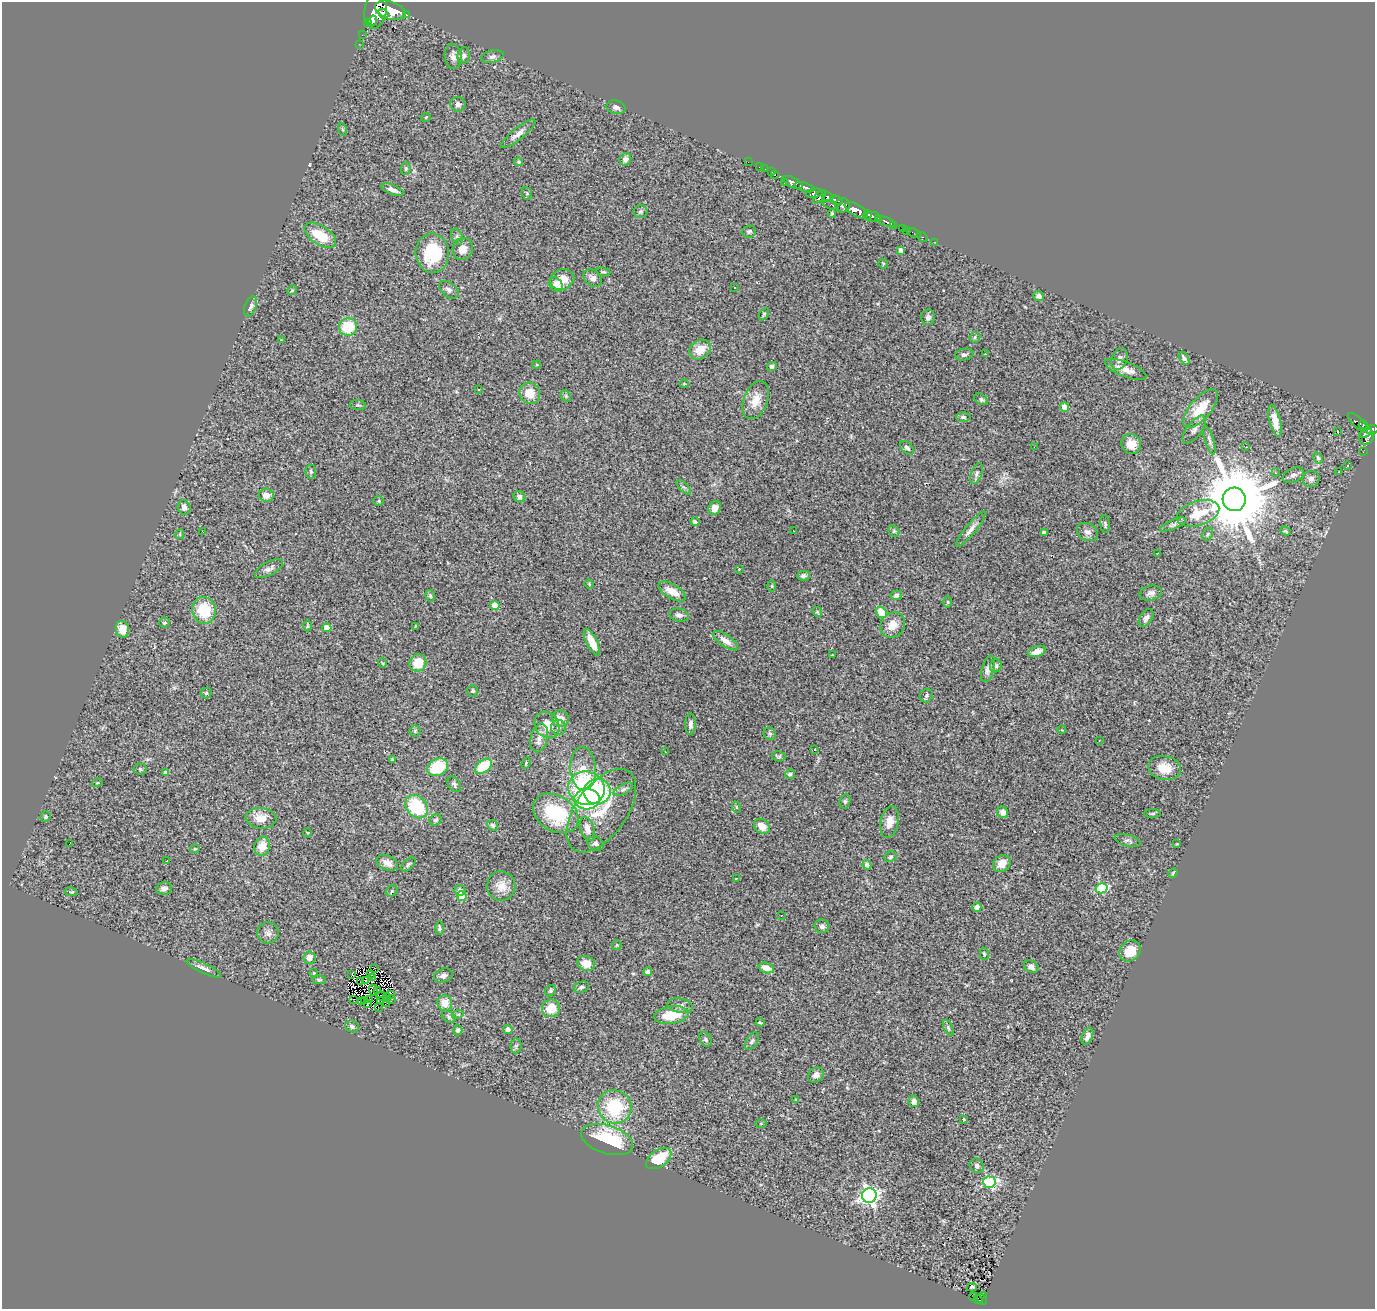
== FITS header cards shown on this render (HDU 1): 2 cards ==
NAXIS1  =                 1373
NAXIS2  =                 1307

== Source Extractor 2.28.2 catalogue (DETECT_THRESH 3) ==
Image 1373 x 1307 px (HDU 1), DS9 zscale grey, 1 PNG px = 1 image px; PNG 1377 x 1311 px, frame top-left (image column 1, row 1307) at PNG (2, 2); each listed source drawn as its Kron ellipse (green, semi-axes under 4 px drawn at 4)
Background 1.17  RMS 0.067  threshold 0.2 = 3 sigma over >= 5 px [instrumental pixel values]
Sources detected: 300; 4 with non-positive FLUX_AUTO (blend fragments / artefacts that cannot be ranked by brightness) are neither listed nor drawn; the other 296 listed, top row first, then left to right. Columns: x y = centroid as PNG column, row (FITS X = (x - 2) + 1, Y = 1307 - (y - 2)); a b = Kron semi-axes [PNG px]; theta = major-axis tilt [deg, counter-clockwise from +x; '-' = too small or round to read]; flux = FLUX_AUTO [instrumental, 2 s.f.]
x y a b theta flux
376 10 19 11 79 4000
390 10 16 8 -18 3500
383 14 6 4 -46 720
406 15 3 2 - 100
373 21 5 3 - 360
368 22 4 3 - 160
362 35 2 2 - 5.6
359 44 3 2 - 8.3
453 56 13 8 -83 27
463 56 8 6 81 14
492 57 11 6 15 14
458 104 7 7 - 17
616 107 9 6 -14 15
426 117 5 3 - 3.9
342 129 6 4 -70 6.1
518 134 22 6 39 32
625 159 6 5 - 20
518 162 4 4 - 6.1
748 162 2 2 - 7.5
760 167 3 2 - 18
406 169 6 5 - 7.1
765 169 2 2 - 8.8
772 172 3 2 - 24
775 175 3 3 - 27
792 182 11 5 -27 1300
784 183 3 2 - 16
805 187 10 4 -17 990
393 190 12 5 -23 24
527 193 6 5 - 7.7
814 193 8 4 9 380
820 197 8 4 48 410
828 197 5 4 - 400
836 200 6 4 -25 310
831 205 9 3 -19 130
843 205 7 7 - 590
856 210 12 6 -31 2200
640 211 7 6 - 8.4
832 213 4 3 - 6.4
867 215 5 3 - 420
873 217 8 5 -10 480
879 218 3 2 - 220
886 222 10 3 -21 230
894 225 4 3 - 150
902 228 3 2 - 26
907 230 3 2 - 6.7
749 231 7 6 - 9.1
914 233 7 2 -29 12
320 235 18 9 -33 130
457 236 8 5 -64 11
922 237 5 4 - 26
935 242 2 2 - 16
463 249 11 10 - 46
901 250 4 4 - 24
432 253 20 16 -85 250
883 264 5 4 - 4.8
603 272 7 4 -7 7.1
593 278 10 7 -38 24
562 279 12 10 23 56
556 285 8 6 -50 38
735 288 3 2 - 16
292 290 5 4 - 5.9
449 290 11 7 -37 17
1039 296 5 5 - 18
251 306 10 5 68 17
764 314 7 4 60 6.7
928 317 8 6 80 18
348 327 9 9 - 150
975 337 5 5 - 6.9
281 340 3 3 - 3.2
700 350 12 9 33 70
964 354 9 6 11 14
985 354 3 2 - 15
1184 358 7 4 -57 11
1119 359 11 7 67 32
537 365 4 4 - 4.3
772 367 5 4 - 12
1126 369 22 7 -21 46
684 384 4 4 - 4.6
479 389 2 2 - 2.6
530 393 11 10 - 72
566 396 6 4 -49 5.8
981 399 7 5 -33 9.9
756 400 20 12 69 67
358 405 8 5 -7 8
1064 407 4 4 - 70
1201 409 23 10 49 120
963 417 7 5 -2 10
1275 421 16 5 -76 57
1358 423 13 5 -44 260
1363 425 4 3 - 120
1194 430 16 7 53 23
1372 430 7 4 5 420
1338 431 4 2 - 9.8
1366 433 7 3 34 210
1367 437 8 7 - 330
1209 440 14 4 -74 15
1131 444 10 9 - 57
1034 447 2 2 - 2.9
1246 447 2 2 - 3.4
907 448 8 5 -43 11
1363 452 2 2 - 8
1318 458 6 4 -61 8.9
1348 465 2 2 - 4
311 471 7 5 -86 9
1339 472 3 3 - 6.6
1275 473 3 3 - 6.7
976 474 11 5 68 12
1293 475 11 7 24 18
1311 479 8 8 - 22
684 487 9 3 -45 8.7
266 495 7 6 - 33
519 497 6 5 - 18
1234 499 12 11 - 52000
379 501 5 4 - 5.5
184 507 7 6 - 23
715 508 7 6 - 29
1198 513 22 12 17 120
695 522 4 4 - 11
1105 524 9 4 -85 9
1173 524 14 5 23 16
971 529 22 5 51 27
202 531 3 2 - 3.9
793 531 2 2 - 3.1
894 531 6 5 - 7.1
1286 531 5 4 - 6.8
1087 532 11 8 -29 22
1044 533 4 4 - 18
180 534 5 4 - 5.7
1208 534 7 4 63 9.2
1158 554 3 2 - 3.6
269 569 15 6 28 21
739 569 2 2 - 2.8
803 576 6 4 1 11
589 584 5 3 - 4.2
772 586 6 4 -90 5.1
672 591 15 7 -30 57
1151 593 11 7 12 21
896 595 6 4 12 9.8
430 596 6 4 -75 8.1
948 602 6 4 89 5
495 605 5 4 - 81
204 610 13 11 -79 170
817 612 5 4 - 5.7
881 612 6 5 - 92
679 615 10 6 -11 19
1146 618 10 6 55 19
164 623 5 5 - 7.9
893 625 13 11 50 49
307 626 6 3 90 4.5
415 626 3 2 - 3.4
327 628 4 4 - 57
122 629 8 6 -76 63
725 641 15 6 -34 33
592 642 14 5 -64 59
1037 652 9 5 18 36
832 655 2 2 - 3.2
382 663 5 3 - 4.2
418 663 9 8 - 89
996 666 6 6 - 11
988 669 14 6 73 24
473 691 6 5 - 8
206 693 5 5 - 6.5
926 696 7 6 - 9.8
560 719 8 8 - 41
690 724 10 5 90 21
547 725 14 11 -56 66
558 727 7 7 - 15
1062 730 4 3 - 3
415 731 5 5 - 7.4
770 734 6 6 - 9.8
539 738 14 8 75 35
1099 741 3 2 - 2.8
815 749 3 3 - 40
665 752 2 2 - 2.5
779 756 7 5 -9 7.5
392 759 4 3 - 4.9
526 763 6 3 67 5.3
483 766 9 6 40 180
438 767 11 8 25 210
1164 768 17 12 -10 76
140 769 6 5 - 7.5
583 769 21 13 -87 76
165 773 4 4 - 21
790 774 5 4 - 12
97 783 5 3 - 4.5
454 784 9 6 -56 12
587 788 18 16 -21 570
623 789 11 5 29 13
597 791 13 12 - 300
587 799 13 10 4 330
845 801 7 5 77 8.6
417 807 13 10 -48 250
736 807 6 3 -71 4.4
601 811 48 25 54 200
1003 812 6 5 - 25
556 813 24 17 -32 280
1153 814 8 4 1 6.4
45 817 5 4 - 6.8
261 818 15 10 -5 62
435 820 6 5 - 9.1
890 822 16 8 79 47
493 825 6 5 - 8.9
762 826 8 7 - 51
587 829 12 7 -73 33
307 832 4 3 - 3.6
1128 840 13 5 -15 15
69 844 3 2 - 22
596 844 8 6 -29 14
1177 844 3 2 - 3.5
262 846 9 8 - 67
195 849 5 3 - 4.3
890 857 6 5 - 7
167 861 2 2 - 3.6
387 863 11 7 -25 34
408 864 9 5 45 9.1
1002 864 9 7 41 52
867 865 4 4 - 24
1173 873 5 3 - 4.5
736 879 3 3 - 4.8
501 886 15 14 - 53
164 888 8 6 12 19
1102 888 6 5 - 340
460 890 5 5 - 17
392 891 6 5 - 6.8
71 892 6 3 -11 6.8
462 896 5 4 - 130
977 907 4 4 - 60
781 915 2 2 - 3.5
822 926 7 7 - 15
439 928 7 4 88 9.2
268 933 11 10 - 25
617 945 5 4 - 4.4
1130 951 11 9 43 82
984 954 6 3 -76 6.7
309 958 6 6 - 33
586 963 9 7 -19 51
1031 967 7 6 - 20
204 968 19 5 -25 25
375 968 2 2 - 3.5
766 968 8 5 -16 41
648 972 4 4 - 25
314 973 3 2 - 5.1
370 974 4 2 - 2.7
352 975 3 2 - 7.3
443 975 9 6 21 20
373 978 2 2 - 1.4
319 980 7 4 -2 8.3
366 980 3 2 - 5.8
361 982 3 2 - 1
581 987 8 5 21 11
374 990 6 2 -68 5.4
377 990 4 2 - 0.93
551 991 6 5 - 7.9
391 994 2 2 - 2.5
381 996 4 2 - 2
387 997 4 3 - 15
354 999 2 2 - 4.2
392 999 3 2 - 4.4
370 1000 3 2 - 4.3
365 1001 2 2 - 4.8
380 1001 3 2 - 2.4
361 1002 3 2 - 7
367 1003 3 2 - 3.7
387 1003 3 2 - 4.5
445 1003 8 7 - 53
680 1006 13 7 -9 23
378 1007 2 2 - 2.9
551 1008 9 8 - 83
458 1014 6 3 18 5.8
671 1015 17 8 8 130
449 1017 7 5 -40 11
760 1023 4 3 - 4.3
352 1026 7 6 - 16
948 1028 8 4 -66 8.6
458 1030 5 4 - 11
508 1030 4 4 - 27
1087 1036 9 5 68 21
705 1039 8 5 -60 12
752 1041 10 5 55 13
516 1046 7 5 89 8.8
816 1075 8 7 - 21
796 1100 3 3 - 7.5
914 1101 6 5 - 24
615 1107 17 16 - 280
964 1119 3 3 - 11
761 1124 6 4 0 4.9
607 1139 27 14 -17 280
659 1159 14 8 34 150
977 1166 7 7 - 13
989 1182 6 5 - 500
869 1195 7 7 - 1600
972 1287 5 3 - 5
984 1296 3 2 - 7.4
973 1297 4 2 - 4.8
981 1299 6 3 -55 44
978 1300 4 3 - 42
At the frame edge (FLAGS 8, measured only in part): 1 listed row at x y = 376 10
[4 non-positive-flux detections neither listed nor drawn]